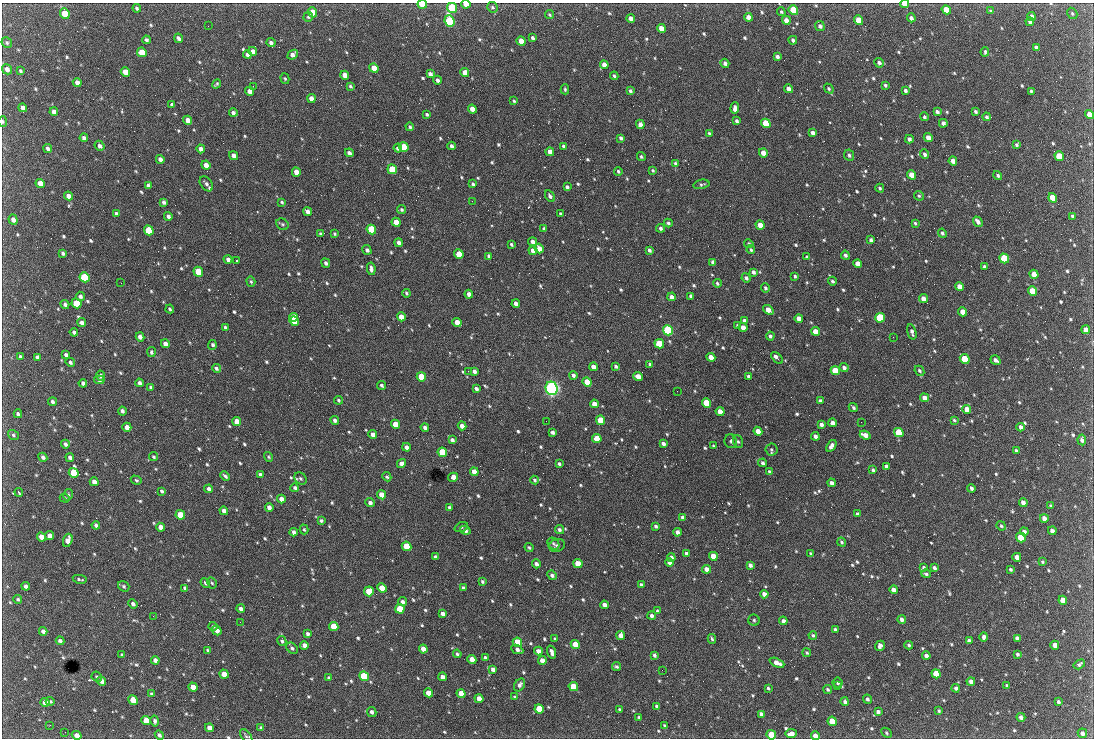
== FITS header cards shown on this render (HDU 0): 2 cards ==
NAXIS1  =                 1092 /fastest changing axis
NAXIS2  =                  736 /next to fastest changing axis

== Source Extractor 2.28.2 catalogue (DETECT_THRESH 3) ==
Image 1092 x 736 px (HDU 0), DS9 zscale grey, 1 PNG px = 1 image px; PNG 1096 x 740 px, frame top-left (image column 1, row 736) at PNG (2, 3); each listed source drawn as its Kron ellipse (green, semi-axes under 4 px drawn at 4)
Background 2430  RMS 45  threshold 135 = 3 sigma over >= 5 px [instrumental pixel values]
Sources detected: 812; of the 812, the 500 brightest by FLUX_AUTO listed and drawn (312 fainter detections omitted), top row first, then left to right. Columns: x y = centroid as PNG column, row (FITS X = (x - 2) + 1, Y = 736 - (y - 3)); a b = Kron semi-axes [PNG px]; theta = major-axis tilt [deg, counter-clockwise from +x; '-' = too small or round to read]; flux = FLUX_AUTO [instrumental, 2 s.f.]
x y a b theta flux
422 4 5 4 - 1.3e+05
466 4 4 3 - 2.9e+04
904 4 4 3 - 2.9e+04
492 7 6 5 - 5.9e+03
137 8 4 3 - 6.2e+03
452 8 5 4 - 2.5e+05
793 10 5 4 - 1.8e+05
946 10 5 4 - 5.3e+04
991 11 4 3 - 5.8e+03
312 12 5 4 - 4.1e+04
781 12 4 4 - 4.4e+03
65 13 6 4 -65 7.4e+04
1072 13 6 5 - 4.5e+03
550 15 4 4 - 4.3e+03
1032 16 4 3 - 1.1e+04
308 17 5 4 - 4.6e+03
748 17 4 4 - 1.8e+04
631 18 4 4 - 1.4e+04
911 18 4 3 - 9.5e+03
786 20 5 4 - 2.4e+04
859 20 5 4 - 8.2e+04
449 21 6 5 - 4.9e+05
1030 22 4 3 - 8.8e+03
208 26 2 2 - 4.5e+03
820 26 5 4 - 9.6e+03
661 28 4 4 - 2.9e+04
178 38 5 3 - 9.3e+03
532 38 4 3 - 7.5e+03
146 40 4 3 - 7.3e+03
793 40 4 3 - 8.9e+03
521 41 5 4 - 3.8e+04
7 43 5 5 - 6.0e+03
271 43 5 4 - 1.0e+04
1036 47 4 3 - 1.0e+04
253 51 4 4 - 1.8e+04
142 52 5 4 - 5.7e+04
985 52 5 3 - 4.6e+03
247 55 4 4 - 1.2e+04
293 55 5 4 - 1.3e+04
777 57 4 3 - 8.4e+03
725 63 5 4 - 9.6e+03
879 63 5 4 - 8.4e+03
604 65 4 4 - 2.7e+04
374 68 5 4 - 4.6e+04
7 69 5 4 - 1.5e+04
20 71 3 3 - 4.9e+03
125 72 5 4 - 3.5e+04
465 72 4 4 - 3.0e+04
430 74 4 4 - 1.1e+04
345 75 4 4 - 2.5e+04
614 76 4 3 - 5.3e+03
285 79 5 4 - 4.6e+03
437 80 4 4 - 1.0e+04
77 83 4 4 - 1.9e+04
216 84 5 3 - 4.4e+03
885 85 3 3 - 5.6e+03
253 86 2 2 - 1.9e+04
350 86 3 3 - 4.6e+03
565 89 5 3 - 4.7e+03
788 89 4 4 - 1.4e+04
829 89 5 4 - 5.0e+03
250 91 4 4 - 2.4e+04
630 91 4 3 - 6.4e+03
905 91 4 3 - 7.5e+03
1031 91 3 3 - 4.5e+03
311 98 4 4 - 2.0e+04
514 101 4 3 - 4.5e+03
171 104 3 3 - 8.3e+03
23 108 4 4 - 1.4e+04
735 108 6 4 87 1.5e+04
472 109 4 4 - 2.5e+04
54 112 4 4 - 1.5e+04
937 112 4 3 - 8.5e+03
975 112 4 3 - 6.4e+03
233 113 4 3 - 1.1e+04
426 115 3 3 - 1.2e+04
1089 115 5 4 - 3.6e+04
924 117 4 3 - 7.6e+03
987 117 4 4 - 6.6e+03
188 120 5 4 - 1.9e+04
3 121 5 4 - 4.5e+03
736 121 4 3 - 7.1e+03
766 123 5 4 - 1.3e+05
943 123 4 4 - 1.2e+04
640 124 5 4 - 1.7e+04
410 127 4 3 - 5.4e+03
709 133 4 3 - 4.8e+03
813 133 4 4 - 1.2e+04
928 137 4 4 - 2.2e+04
84 138 4 3 - 9.4e+03
621 138 4 3 - 7.2e+03
909 139 4 3 - 9.7e+03
1017 145 4 3 - 6.6e+03
100 146 5 4 - 1.0e+04
452 146 4 3 - 9.1e+03
564 146 4 3 - 9.8e+03
404 147 5 4 - 1.4e+05
48 148 4 3 - 7.9e+03
398 148 4 4 - 9.9e+03
201 149 4 4 - 1.6e+04
550 152 4 4 - 2.9e+04
349 153 4 3 - 1.1e+04
763 153 4 4 - 2.9e+04
925 154 5 4 - 7.2e+03
849 155 6 5 - 6.8e+03
234 156 5 4 - 1.7e+04
1059 156 5 4 - 8.9e+04
641 157 4 4 - 5.4e+03
160 159 4 4 - 1.5e+04
953 161 4 4 - 2.4e+04
675 163 4 3 - 4.5e+03
206 165 5 4 - 2.0e+04
392 169 5 4 - 1.3e+05
653 170 3 3 - 4.2e+03
618 171 4 3 - 5.0e+03
296 172 4 4 - 2.3e+04
912 175 5 4 - 4.9e+04
998 175 5 4 - 7.2e+03
40 183 5 4 - 2.9e+04
206 184 8 5 -54 1.0e+04
473 184 4 3 - 5.7e+03
701 184 8 4 11 6.4e+03
148 185 4 4 - 8.6e+03
567 187 4 3 - 6.5e+03
880 188 4 4 - 5.1e+03
68 196 4 4 - 1.7e+04
550 196 6 4 -58 7.8e+03
919 196 5 4 - 5.2e+03
1053 198 5 4 - 6.9e+04
472 201 2 2 - 8.1e+03
164 202 4 3 - 8.2e+03
282 202 4 3 - 4.6e+03
402 210 5 4 - 5.8e+03
308 212 4 4 - 1.9e+04
116 214 4 3 - 8.4e+03
560 214 3 3 - 5.2e+03
168 216 4 3 - 1.1e+04
1072 216 4 3 - 5.4e+03
13 220 5 4 - 1.5e+04
396 222 5 4 - 4.9e+04
978 222 5 3 - 1.3e+04
668 223 4 4 - 6.2e+03
915 223 3 3 - 4.6e+03
282 224 7 5 -32 5.6e+03
760 225 5 4 - 3.6e+04
661 228 4 4 - 7.1e+03
371 229 5 4 - 2.3e+05
544 229 4 3 - 8.0e+03
149 230 5 4 - 1.8e+05
942 233 5 4 - 6.1e+03
320 234 3 3 - 5.2e+03
335 234 4 3 - 4.5e+03
871 240 4 3 - 8.5e+03
533 242 4 4 - 1.4e+04
398 243 4 3 - 1.1e+04
511 244 4 3 - 5.3e+03
749 244 5 4 - 5.5e+03
539 249 5 4 - 2.5e+04
367 250 5 4 - 7.1e+03
649 250 4 3 - 8.8e+03
751 250 4 3 - 5.2e+03
533 251 4 4 - 2.3e+04
63 253 4 3 - 6.9e+03
459 254 5 4 - 7.5e+04
845 255 4 4 - 9.4e+03
489 256 4 3 - 7.6e+03
807 257 4 3 - 4.3e+03
1004 258 5 4 - 2.3e+05
228 259 4 3 - 1.1e+04
236 261 3 2 - 1.1e+05
713 262 4 3 - 6.3e+03
326 263 5 4 - 7.7e+03
857 264 4 4 - 2.4e+04
984 266 3 3 - 4.8e+03
371 269 6 3 -82 1.1e+04
198 272 5 4 - 7.9e+04
753 272 4 3 - 9.8e+03
1034 274 5 4 - 3.9e+04
795 276 4 3 - 5.2e+03
85 277 5 4 - 2.7e+05
746 278 5 4 - 7.6e+03
832 281 4 4 - 6.6e+03
251 282 5 4 - 5.1e+03
121 283 2 2 - 8.9e+03
717 283 4 4 - 5.4e+03
959 287 4 4 - 3.1e+04
765 288 4 4 - 5.6e+03
1032 291 5 4 - 8.3e+04
406 293 4 3 - 4.7e+03
469 294 4 4 - 1.5e+04
80 296 4 4 - 8.2e+03
691 296 4 4 - 1.4e+04
672 297 4 4 - 1.4e+04
923 299 4 4 - 2.1e+04
76 303 5 4 - 9.9e+04
65 304 4 4 - 9.8e+03
516 304 4 4 - 1.6e+04
170 309 4 3 - 5.2e+03
768 310 6 4 -38 3.1e+04
963 312 4 4 - 3.1e+04
293 317 4 4 - 5.8e+04
401 317 5 4 - 3.3e+04
799 318 4 4 - 2.1e+04
880 318 5 4 - 2.4e+05
294 321 5 4 - 7.3e+04
744 321 4 3 - 1.2e+04
82 323 4 4 - 1.2e+04
457 323 4 4 - 4.0e+04
737 326 4 3 - 5.8e+03
225 327 3 3 - 5.5e+03
743 328 4 4 - 2.3e+04
668 330 5 4 - 5.4e+05
1086 330 4 4 - 2.0e+04
815 331 4 4 - 3.0e+04
74 332 4 3 - 8.5e+03
912 332 8 4 -74 1.0e+04
770 336 4 4 - 7.2e+03
140 337 4 4 - 1.5e+04
893 337 2 2 - 1.5e+04
165 344 4 4 - 1.8e+04
659 344 5 4 - 1.5e+05
212 345 5 4 - 8.3e+03
151 352 5 4 - 6.6e+03
66 355 4 3 - 8.0e+03
20 357 4 3 - 5.6e+03
37 357 4 3 - 7.0e+03
711 357 4 4 - 3.3e+04
777 358 7 3 -46 2.2e+04
965 359 5 4 - 8.7e+04
995 360 5 4 - 1.0e+04
70 362 5 4 - 7.6e+03
650 364 3 3 - 5.2e+03
616 366 4 3 - 6.3e+03
593 367 4 4 - 2.1e+04
216 368 4 4 - 7.1e+03
844 368 4 4 - 1.1e+04
468 371 2 2 - 6.1e+03
474 371 4 3 - 9.8e+03
835 371 5 4 - 8.4e+04
919 371 5 4 - 6.3e+03
573 375 4 3 - 8.4e+03
100 376 5 4 - 1.1e+04
638 376 5 4 - 2.9e+04
748 376 4 3 - 8.2e+03
421 377 5 4 - 1.1e+05
99 380 5 4 - 4.9e+03
587 382 5 4 - 9.7e+04
83 383 4 3 - 8.7e+03
140 383 4 4 - 1.0e+04
382 385 4 3 - 6.6e+03
151 387 4 3 - 6.4e+03
552 388 7 6 - 1.3e+06
476 389 4 3 - 7.9e+03
677 391 2 2 - 5.5e+03
924 398 4 4 - 1.9e+04
338 400 4 3 - 4.9e+03
820 401 4 3 - 8.1e+03
52 402 4 3 - 8.2e+03
706 403 5 4 - 1.4e+05
594 404 4 4 - 2.5e+04
853 407 5 3 - 6.4e+03
967 409 4 4 - 3.9e+04
122 411 4 4 - 8.5e+03
720 412 4 4 - 3.2e+04
18 414 4 3 - 6.9e+03
335 420 4 3 - 9.7e+03
601 420 5 4 - 1.1e+05
954 420 4 3 - 4.4e+03
546 421 2 2 - 6.4e+03
237 422 4 4 - 3.9e+04
861 422 2 2 - 5.4e+03
833 423 4 4 - 1.4e+04
395 424 5 4 - 5.3e+04
821 424 4 3 - 1.1e+04
462 426 4 4 - 1.8e+04
127 427 5 4 - 2.3e+04
425 427 4 3 - 1.2e+04
1021 427 4 3 - 1.3e+04
758 431 4 4 - 2.7e+04
552 432 4 3 - 9.5e+03
899 432 5 4 - 1.4e+05
373 434 4 4 - 1.6e+04
13 435 5 5 - 5.4e+03
865 435 5 4 - 2.1e+04
815 436 4 3 - 1.2e+04
597 439 5 4 - 8.3e+04
452 440 4 4 - 1.0e+04
1082 440 5 4 - 1.1e+04
731 441 7 6 - 8.1e+03
738 442 6 5 - 6.2e+03
65 444 4 3 - 9.1e+03
663 444 4 3 - 1.0e+04
713 446 3 3 - 4.4e+03
831 446 6 4 56 1.5e+04
406 447 4 4 - 1.2e+04
771 449 6 6 - 5.9e+03
1016 450 4 3 - 4.8e+03
442 452 5 4 - 1.6e+05
43 457 5 4 - 8.8e+03
70 457 4 4 - 8.9e+03
154 457 4 4 - 4.9e+03
268 457 5 4 - 4.3e+03
762 463 4 3 - 7.2e+03
401 464 5 4 - 1.5e+04
559 464 4 3 - 6.3e+03
886 466 4 3 - 8.5e+03
873 470 4 3 - 6.3e+03
474 472 4 4 - 2.8e+04
770 472 4 3 - 9.0e+03
74 473 5 4 - 1.5e+05
260 475 4 3 - 1.1e+04
225 476 5 3 - 7.3e+03
387 477 5 4 - 4.7e+03
453 477 5 4 - 3.3e+04
300 478 7 5 -44 7.3e+03
136 480 5 4 - 4.7e+03
535 480 4 4 - 5.6e+03
94 482 4 4 - 1.4e+04
832 483 4 3 - 1.2e+04
295 488 4 4 - 7.4e+03
971 488 4 3 - 6.9e+03
209 489 4 4 - 1.1e+04
162 491 4 3 - 5.5e+03
19 492 4 2 - 4.3e+03
68 495 6 4 78 5.6e+03
382 495 5 4 - 4.3e+04
65 498 5 4 - 4.4e+03
281 499 4 4 - 1.8e+04
1023 502 4 4 - 1.6e+04
370 503 5 4 - 1.1e+04
1051 506 4 3 - 4.8e+03
269 507 4 4 - 1.4e+04
449 508 4 3 - 7.4e+03
224 511 4 4 - 1.6e+04
857 514 3 3 - 5.9e+03
180 515 5 4 - 7.7e+04
683 517 4 3 - 8.3e+03
1044 518 4 4 - 2.0e+04
321 520 3 3 - 5.5e+03
96 525 4 3 - 9.3e+03
656 526 4 3 - 6.6e+03
1001 526 5 4 - 5.1e+03
160 527 4 4 - 2.1e+04
461 527 7 4 23 6.0e+03
304 529 5 4 - 4.4e+03
465 530 5 4 - 1.1e+04
559 530 5 4 - 7.7e+03
1052 531 4 4 - 1.6e+04
294 532 4 4 - 9.4e+03
677 532 4 4 - 1.2e+04
1024 532 4 4 - 1.0e+04
50 536 5 4 - 2.1e+04
41 537 5 4 - 2.5e+04
1021 537 5 4 - 1.1e+05
68 540 7 4 72 2.6e+04
842 542 5 3 - 4.7e+03
553 544 7 5 -43 5.8e+03
557 545 8 6 16 8.3e+03
407 546 5 4 - 1.1e+05
529 547 5 4 - 4.9e+03
686 553 4 4 - 8.7e+03
811 554 3 3 - 5.3e+03
713 556 4 4 - 5.7e+04
435 557 3 3 - 5.7e+03
1017 557 4 4 - 2.2e+04
671 558 4 4 - 1.6e+04
670 562 4 4 - 1.9e+04
1042 562 3 3 - 4.3e+03
536 564 4 4 - 1.2e+04
578 564 5 4 - 6.9e+04
750 565 4 4 - 1.0e+04
923 568 4 3 - 6.1e+03
934 568 4 3 - 8.2e+03
706 569 4 4 - 2.1e+04
1010 569 4 3 - 5.1e+03
926 574 4 3 - 5.9e+03
552 575 5 4 - 8.7e+03
80 579 7 2 -11 5.1e+03
482 581 3 3 - 5.5e+03
205 583 5 4 - 5.9e+03
212 583 6 4 -60 4.5e+03
641 584 3 3 - 5.8e+03
26 586 4 3 - 1.1e+04
124 586 6 5 - 5.3e+03
185 588 4 3 - 7.9e+03
382 588 5 4 - 5.3e+04
463 588 4 3 - 5.8e+03
894 590 4 4 - 1.7e+04
369 591 5 5 - 4.8e+04
764 594 4 4 - 1.8e+04
18 599 4 4 - 5.2e+03
1063 600 4 4 - 4.2e+04
402 602 4 4 - 8.6e+03
133 604 5 4 - 8.4e+03
604 605 4 4 - 1.6e+04
241 609 4 4 - 9.6e+03
400 609 5 4 - 8.9e+04
657 611 4 3 - 4.7e+03
442 614 4 4 - 1.2e+04
153 616 2 2 - 1.1e+04
652 616 4 3 - 9.1e+03
902 619 4 4 - 1.2e+04
754 620 6 5 - 6.5e+03
783 621 4 4 - 1.0e+04
240 622 2 2 - 5.0e+03
213 626 4 4 - 4.7e+03
334 626 5 4 - 7.6e+04
835 630 4 3 - 6.4e+03
43 631 4 4 - 1.3e+04
217 631 5 4 - 1.8e+04
308 634 4 3 - 7.6e+03
621 635 4 4 - 2.2e+04
813 635 4 3 - 5.2e+03
984 637 5 4 - 9.7e+03
1017 638 4 4 - 1.3e+04
555 639 4 3 - 4.7e+03
712 639 5 3 - 4.9e+03
60 641 4 4 - 8.8e+03
282 641 5 4 - 5.6e+03
969 641 4 3 - 9.0e+03
517 642 5 4 - 9.6e+04
575 644 5 4 - 5.3e+04
304 645 4 4 - 1.7e+04
909 645 4 3 - 4.9e+03
1055 645 4 4 - 2.5e+04
880 646 5 4 - 1.1e+04
292 648 6 5 - 7.6e+03
423 649 4 4 - 2.7e+04
517 649 6 4 -25 1.1e+04
208 650 4 3 - 5.5e+03
538 651 4 4 - 1.8e+04
552 652 6 4 -71 1.3e+04
807 653 4 4 - 4.9e+03
457 654 4 3 - 5.7e+03
1017 654 4 3 - 6.3e+03
122 655 4 3 - 4.5e+03
654 655 4 3 - 6.7e+03
926 656 4 4 - 1.2e+04
485 657 3 3 - 4.8e+03
472 659 4 4 - 3.8e+04
155 660 4 4 - 1.2e+04
542 660 4 4 - 1.9e+04
777 663 8 4 -25 2.1e+04
1079 664 6 4 32 6.8e+03
616 667 4 3 - 5.3e+03
493 669 4 4 - 1.2e+04
662 670 2 2 - 6.2e+03
224 674 5 4 - 3.5e+04
936 674 5 4 - 6.8e+04
364 676 5 4 - 2.8e+05
97 677 5 4 - 5.7e+03
442 677 4 4 - 1.8e+04
329 678 4 4 - 6.7e+03
101 681 5 4 - 1.3e+04
971 681 4 4 - 1.5e+04
838 683 5 5 - 5.8e+03
520 685 7 5 58 1.1e+04
1007 685 4 4 - 5.1e+03
837 686 3 2 - 4.7e+03
193 687 5 4 - 2.6e+04
573 687 5 4 - 7.7e+04
768 688 3 3 - 4.3e+03
956 688 4 3 - 9.1e+03
828 689 4 3 - 5.7e+03
428 693 4 4 - 4.3e+04
151 694 4 4 - 4.7e+03
461 694 5 4 - 3.9e+04
515 697 4 3 - 5.0e+03
479 699 4 4 - 2.7e+04
867 699 4 4 - 6.9e+03
133 700 5 4 - 8.2e+04
50 701 4 3 - 4.8e+03
45 702 4 4 - 2.1e+04
845 702 4 3 - 7.2e+03
1058 702 4 3 - 7.6e+03
657 706 4 3 - 6.8e+03
539 709 5 4 - 1.1e+05
620 709 3 3 - 5.5e+03
939 711 3 3 - 4.3e+03
372 712 5 4 - 1.0e+04
878 712 4 4 - 9.2e+03
761 714 4 4 - 1.2e+04
639 717 3 3 - 4.7e+03
1021 717 4 4 - 1.1e+04
146 721 5 4 - 5.3e+04
155 721 5 4 - 8.7e+03
832 721 5 4 - 7.8e+04
50 725 3 2 - 5.1e+03
665 725 4 3 - 4.8e+03
209 728 4 4 - 1.8e+04
261 728 4 4 - 5.8e+03
65 732 2 2 - 9.7e+03
886 733 6 4 -43 4.9e+03
1082 733 5 4 - 1.1e+04
791 734 5 4 - 2.2e+04
77 735 5 4 - 1.9e+04
159 735 5 4 - 7.2e+03
771 735 5 4 - 9.1e+04
246 736 8 4 -53 4.7e+03
815 736 4 4 - 2.1e+04
At the frame edge (FLAGS 8, measured only in part): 7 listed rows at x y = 422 4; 466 4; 904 4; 3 121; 77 735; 771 735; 815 736
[312 fainter detections neither listed nor drawn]